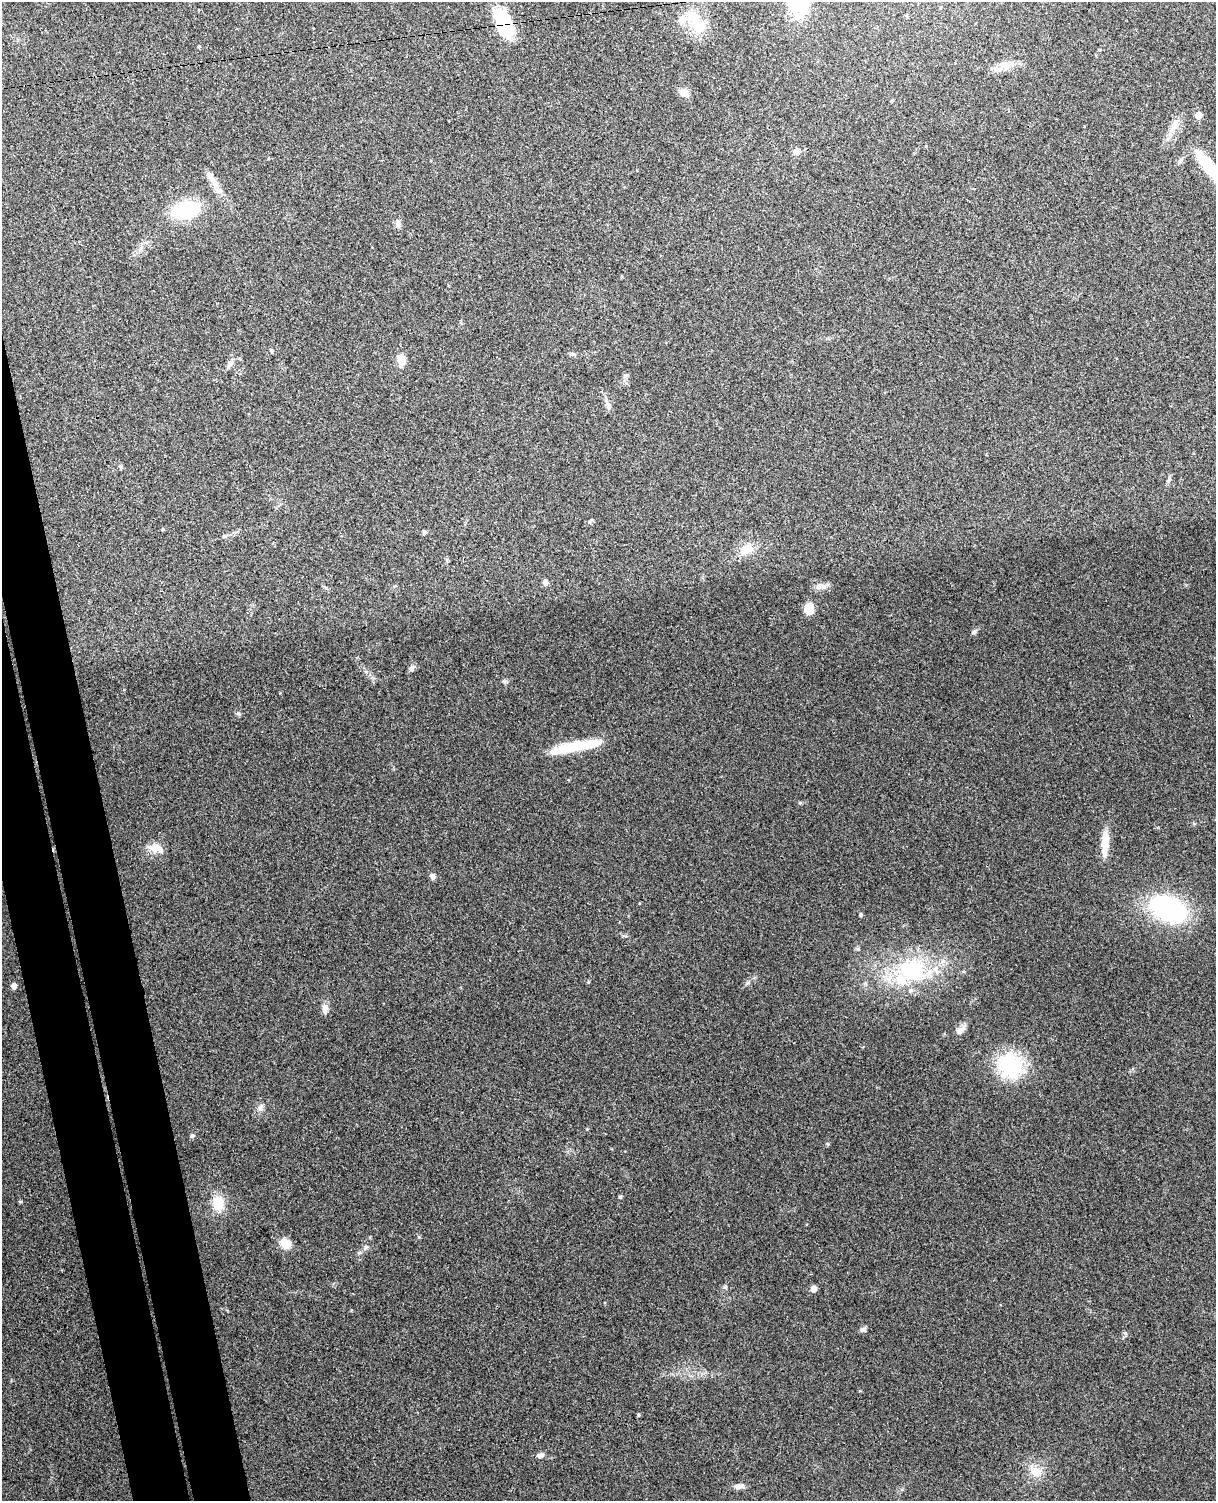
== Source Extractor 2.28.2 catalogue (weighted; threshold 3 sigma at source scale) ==
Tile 7 of 4 x 3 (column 3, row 2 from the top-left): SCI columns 2485-3698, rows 1649-3147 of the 4968 x 4909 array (HDU 1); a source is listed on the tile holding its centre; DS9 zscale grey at full resolution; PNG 1218 x 1503 px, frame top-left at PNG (2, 2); no overlay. Shown black and unused: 6% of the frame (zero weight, under 3 of 4 exposures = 5% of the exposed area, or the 3 px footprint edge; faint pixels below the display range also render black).
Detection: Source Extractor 2.28.2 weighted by HDU 2 'WHT'; one run over the whole footprint, this tile lists its part. Background 0.0696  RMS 0.0075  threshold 0.0337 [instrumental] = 3 sigma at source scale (4.5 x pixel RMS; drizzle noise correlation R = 1.50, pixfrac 1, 0.05/0.05 arcsec/px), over >= 5 px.
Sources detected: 60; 2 inside a brighter object's white glare — not listed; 2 inside a brighter listed object's ellipse — not listed separately; the other 56 listed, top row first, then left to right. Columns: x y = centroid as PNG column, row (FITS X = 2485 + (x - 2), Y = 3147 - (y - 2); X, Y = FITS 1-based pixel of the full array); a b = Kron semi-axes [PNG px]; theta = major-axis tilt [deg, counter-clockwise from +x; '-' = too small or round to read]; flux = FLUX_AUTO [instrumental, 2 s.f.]
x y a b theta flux
504 22 34 18 -66 33
696 22 35 16 -58 22
199 46 4 4 - 0.76
1005 65 25 11 1 9.4
683 92 12 8 -34 6.5
892 100 4 4 - 0.72
1198 115 5 5 - 14
926 146 4 3 - 0.54
797 151 10 8 -1 3.1
1208 166 51 13 -53 32
211 177 19 8 -57 6.9
185 210 34 20 11 39
398 224 11 6 -82 2.8
140 249 9 4 71 1.9
271 350 5 4 - 0.9
573 354 8 5 -24 1.6
401 360 11 7 -81 11
230 364 13 7 56 3.4
626 375 7 4 19 1.2
608 406 11 5 -75 2.5
1169 480 8 5 65 1.6
590 521 6 4 45 1
163 529 4 4 - 0.8
424 532 5 4 - 2
746 549 14 10 33 13
545 582 5 5 - 3.4
819 586 12 8 52 4.2
809 609 10 8 85 14
974 632 7 4 45 1.5
412 668 9 6 58 2.4
238 714 7 5 -30 1.2
569 748 50 11 13 31
1105 843 30 8 87 13
157 848 21 11 -11 8.2
432 876 7 6 - 2.5
1168 909 36 21 -26 110
861 915 4 4 - 1.4
912 970 43 35 -19 69
14 986 5 4 - 4.6
325 1009 14 7 90 3.8
960 1030 14 7 36 4.1
1010 1066 34 30 -66 47
260 1107 11 6 61 2.9
192 1136 7 4 62 1.3
620 1197 5 4 - 1.1
20 1202 5 3 - 0.76
218 1203 16 12 -82 15
285 1243 11 9 -34 11
366 1247 6 5 - 1.5
725 1287 6 4 19 1
813 1289 5 4 - 7.7
863 1329 10 5 32 1.9
638 1415 4 3 - 1
540 1455 9 6 16 2.9
1035 1471 18 13 -20 10
739 1486 14 6 5 3.4
Overlapping masked pixels (flux is a lower limit): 1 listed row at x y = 504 22
Isophote crosses this tile's border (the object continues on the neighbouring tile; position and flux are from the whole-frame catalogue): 1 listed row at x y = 1208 166
Unlisted compact peaks at least as high as the median listed source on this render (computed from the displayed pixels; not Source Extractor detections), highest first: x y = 1125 1333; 858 949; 800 803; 748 983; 504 681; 359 1253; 588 982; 828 1144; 587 1129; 351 1310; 366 672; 963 971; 625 936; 865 983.